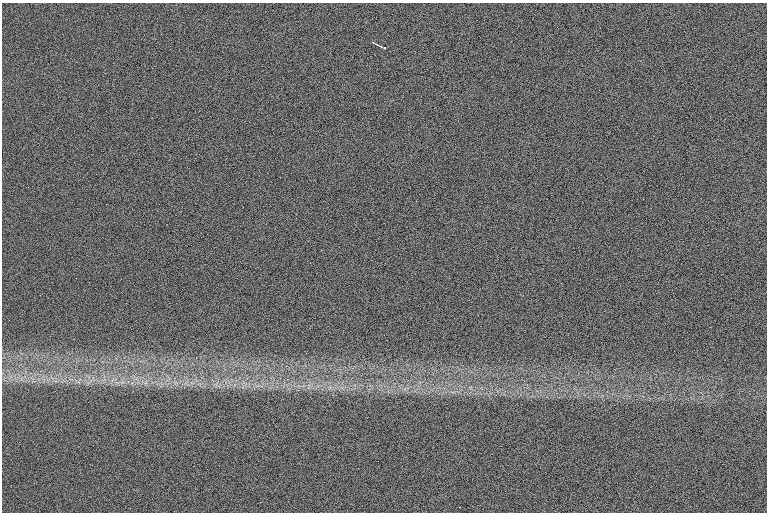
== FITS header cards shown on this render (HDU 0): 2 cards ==
NAXIS1  =                 1530 /
NAXIS2  =                 1020 /

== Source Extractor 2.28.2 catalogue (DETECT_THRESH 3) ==
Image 1530 x 1020 px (HDU 0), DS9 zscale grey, zoomed out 1/2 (1 PNG px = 2 x 2 image px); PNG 769 x 514 px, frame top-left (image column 2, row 1019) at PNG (2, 3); no overlay
Background 100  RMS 17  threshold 51.4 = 3 sigma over >= 5 px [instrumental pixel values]
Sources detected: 6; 1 cannot appear on this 1/2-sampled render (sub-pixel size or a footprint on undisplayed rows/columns) and is not listed; the other 5 listed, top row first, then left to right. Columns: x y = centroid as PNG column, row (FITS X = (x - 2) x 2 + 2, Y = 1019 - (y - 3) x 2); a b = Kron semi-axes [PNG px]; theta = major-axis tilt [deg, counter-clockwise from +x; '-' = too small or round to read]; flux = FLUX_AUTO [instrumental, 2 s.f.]
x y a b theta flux
373 43 2 1 - 3700
377 44 6 1 -29 4600
381 47 3 2 - 4400
384 48 2 2 - 7400
459 507 2 1 - 2200
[1 sub-pixel or undisplayed-footprint detection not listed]